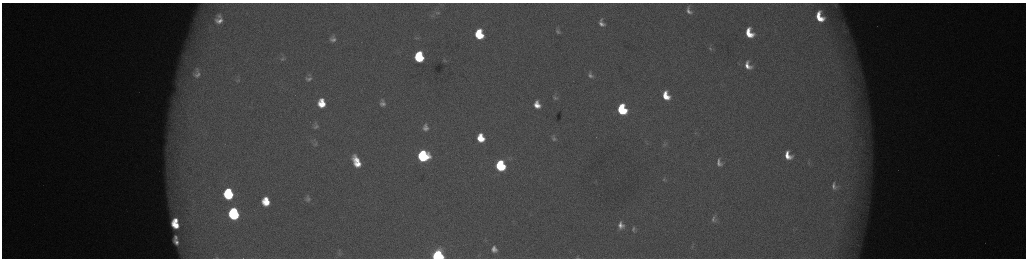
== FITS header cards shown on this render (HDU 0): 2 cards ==
NAXIS1  =                 2048 /fastest changing axis
NAXIS2  =                  512 /next to fastest changing axis

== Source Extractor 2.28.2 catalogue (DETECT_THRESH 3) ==
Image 2048 x 512 px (HDU 0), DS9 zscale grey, zoomed out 1/2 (1 PNG px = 2 x 2 image px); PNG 1028 x 260 px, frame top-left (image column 1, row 511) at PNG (2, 3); no overlay
Background 177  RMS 2.1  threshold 6.2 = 3 sigma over >= 5 px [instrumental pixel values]
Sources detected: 67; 5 cannot appear on this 1/2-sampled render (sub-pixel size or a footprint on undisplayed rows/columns) and are not listed; the other 62 listed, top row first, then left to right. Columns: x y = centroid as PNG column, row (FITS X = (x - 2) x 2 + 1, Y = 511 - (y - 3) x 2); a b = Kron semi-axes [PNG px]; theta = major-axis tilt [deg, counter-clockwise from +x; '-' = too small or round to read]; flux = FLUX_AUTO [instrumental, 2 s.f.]
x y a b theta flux
836 5 10 7 -81 2200
689 11 12 7 -67 2900
437 13 9 4 0 1000
219 16 5 4 - 1200
820 17 11 7 -65 12000
219 21 9 6 1 3100
601 23 8 5 -68 2600
558 31 8 6 -56 1400
749 33 9 6 -66 11000
479 34 8 6 -77 23000
416 38 5 4 - 700
333 39 10 8 -90 2700
710 48 7 4 -61 880
186 57 9 8 - 3300
419 57 8 6 -80 33000
283 59 8 4 23 940
444 60 4 2 - 240
739 63 5 3 - 440
748 65 10 7 -61 4500
197 73 18 13 89 7300
590 75 10 6 -61 2000
309 79 5 3 - 1100
238 80 6 4 20 700
666 96 8 6 -66 9300
555 97 9 7 -62 1600
382 101 5 3 - 650
321 103 8 6 -85 9500
382 104 5 4 - 1700
537 105 8 6 -71 5300
622 109 8 6 -69 39000
316 126 6 5 - 1000
425 128 8 6 -81 2300
695 133 4 4 - 480
481 138 7 6 - 11000
554 138 6 4 -86 940
316 144 6 3 49 500
664 144 7 6 - 1200
788 155 8 6 -64 6500
423 156 8 7 - 57000
356 162 11 6 -66 9900
719 163 10 6 -77 2700
809 163 5 3 - 430
500 166 7 6 - 50000
664 179 9 4 76 940
834 186 8 4 -84 1600
228 194 9 7 -81 35000
308 198 5 4 - 1200
266 201 9 8 - 12000
234 214 9 7 -79 60000
713 219 10 6 86 1700
176 220 4 3 - 3500
175 225 8 5 -42 9200
621 225 8 6 -84 3300
633 229 8 4 89 1200
176 237 4 3 - 1000
176 242 6 4 -49 2300
692 246 5 3 - 530
494 249 8 7 - 3100
339 253 5 2 - 400
438 256 6 6 - 110000
217 257 5 3 - 410
577 257 4 3 - 260
At the frame edge (FLAGS 8, measured only in part): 4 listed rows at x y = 836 5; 438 256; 217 257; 577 257
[5 sub-pixel or undisplayed-footprint detections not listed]